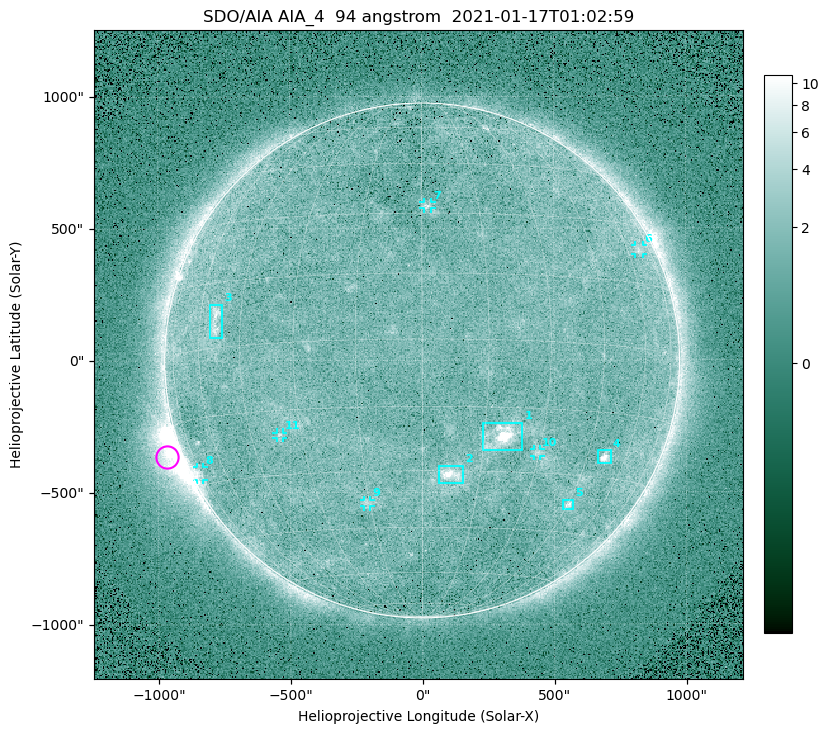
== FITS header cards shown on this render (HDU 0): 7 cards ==
TELESCOP= 'SDO/AIA '
INSTRUME= 'AIA_4   '
WAVELNTH=                   94
WAVEUNIT= 'angstrom'
DATE-OBS= '2021-01-17T01:02:59.12'
CTYPE1  = 'HPLN-TAN'
CTYPE2  = 'HPLT-TAN'

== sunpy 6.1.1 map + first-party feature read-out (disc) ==
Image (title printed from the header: SDO/AIA AIA_4  94 angstrom  2021-01-17T01:02:59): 512 x 512 px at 4.8 arcsec/px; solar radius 976 arcsec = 203 px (full disc in frame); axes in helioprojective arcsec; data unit not stated in the header (colour bar unlabelled)
Orientation: roll -0.138 deg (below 1 deg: not rotated)
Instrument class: DISC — disc imager (sunpy class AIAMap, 94 A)
Bright regions (active regions / flare kernels): reference = the median radial profile (limb darkening/brightening removed); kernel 5 px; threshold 5 sigma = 1.92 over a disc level ~1.62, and >= 1.15x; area >= 9 px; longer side >= 5 px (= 24 arcsec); searched inside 0.97 R_sun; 11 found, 11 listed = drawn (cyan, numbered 1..; 6 of them under ~33 arcsec drawn as corner ticks so the feature stays visible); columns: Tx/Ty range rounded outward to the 10 arcsec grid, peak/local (2 s.f.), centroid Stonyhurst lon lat
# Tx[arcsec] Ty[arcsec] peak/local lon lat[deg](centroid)
1 230..380 -340..-230 12 +19 -22
2 60..160 -470..-400 6.6 +7 -31
3 -810..-750 90..220 4.6 -54 +6
4 660..720 -390..-340 7.4 +51 -25
5 530..570 -570..-530 4 +45 -37
6 810..840 400..440 2.8 +67 +24
7 0..40 570..600 3.1 +1 +32
8 -860..-830 -450..-400 3.3 -75 -27
9 -220..-190 -550..-530 2.6 -16 -38
10 420..450 -360..-330 2.6 +29 -25
11 -550..-530 -290..-270 2.7 -36 -21
Off-limb structures (1.02-1.3 R_sun): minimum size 50 px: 4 found; the strongest spans PA ~95..130 deg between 1.02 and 1.2 R_sun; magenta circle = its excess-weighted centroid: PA ~110 deg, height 1.06 R_sun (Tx ~-970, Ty ~-370 arcsec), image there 4.8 x the reference